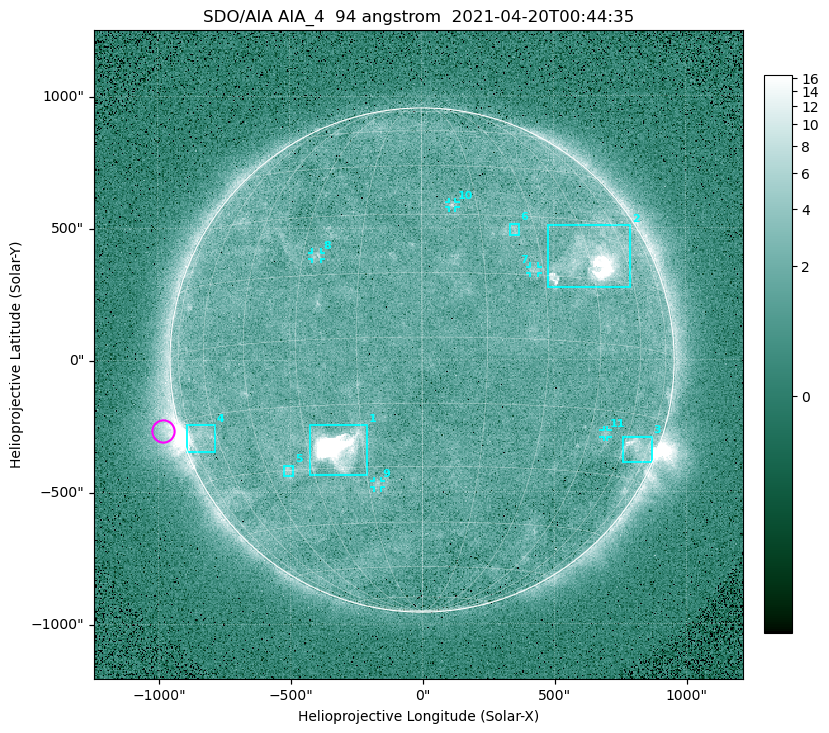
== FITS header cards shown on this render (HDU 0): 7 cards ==
TELESCOP= 'SDO/AIA '
INSTRUME= 'AIA_4   '
WAVELNTH=                   94
WAVEUNIT= 'angstrom'
DATE-OBS= '2021-04-20T00:44:35.12'
CTYPE1  = 'HPLN-TAN'
CTYPE2  = 'HPLT-TAN'

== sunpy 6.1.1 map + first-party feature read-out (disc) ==
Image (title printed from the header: SDO/AIA AIA_4  94 angstrom  2021-04-20T00:44:35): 512 x 512 px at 4.8 arcsec/px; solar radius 955 arcsec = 199 px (full disc in frame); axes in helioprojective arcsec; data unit not stated in the header (colour bar unlabelled)
Orientation: roll -0.138 deg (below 1 deg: not rotated)
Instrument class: DISC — disc imager (sunpy class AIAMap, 94 A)
Bright regions (active regions / flare kernels): reference = the median radial profile (limb darkening/brightening removed); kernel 5 px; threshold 5 sigma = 2.39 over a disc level ~1.71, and >= 1.15x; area >= 9 px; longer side >= 5 px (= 24 arcsec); searched inside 0.97 R_sun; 11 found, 11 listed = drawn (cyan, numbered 1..; 5 of them under ~33 arcsec drawn as corner ticks so the feature stays visible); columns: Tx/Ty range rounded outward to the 10 arcsec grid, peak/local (2 s.f.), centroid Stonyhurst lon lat
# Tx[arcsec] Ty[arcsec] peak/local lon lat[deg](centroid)
1 -430..-210 -440..-240 266 -22 -25
2 470..790 270..510 25 +46 +20
3 760..870 -390..-290 4.9 +67 -22
4 -900..-780 -350..-240 7.4 -70 -19
5 -530..-490 -440..-400 3.1 -38 -30
6 330..370 470..520 2.8 +24 +26
7 410..440 330..360 2.8 +27 +16
8 -420..-380 380..410 3 -26 +20
9 -180..-160 -480..-450 2.9 -12 -34
10 100..130 580..600 3.1 +8 +33
11 680..700 -290..-260 2.7 +51 -20
Off-limb structures (1.02-1.3 R_sun): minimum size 50 px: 6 found; the strongest spans PA ~90..115 deg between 1.02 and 1.2 R_sun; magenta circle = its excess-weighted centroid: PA ~105 deg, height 1.06 R_sun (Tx ~-980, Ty ~-270 arcsec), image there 4.5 x the reference